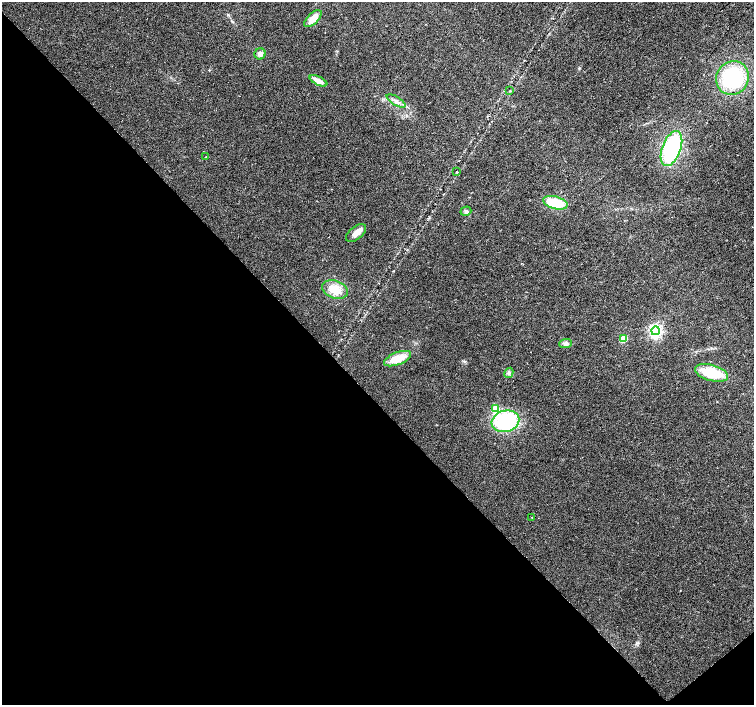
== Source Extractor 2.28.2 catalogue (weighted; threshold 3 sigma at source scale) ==
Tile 14 of 4 x 4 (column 2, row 4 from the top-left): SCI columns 1509-3011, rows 213-1618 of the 6018 x 5985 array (HDU 1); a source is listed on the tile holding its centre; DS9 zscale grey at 2 x 2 block average (1 PNG px = mean of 2 x 2 image px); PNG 756 x 707 px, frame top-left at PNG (2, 2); each listed source drawn as its Kron ellipse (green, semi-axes under 4 px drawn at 4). Shown black and unused: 44% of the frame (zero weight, under 2 of 3 exposures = <1% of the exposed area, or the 3 px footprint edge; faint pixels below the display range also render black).
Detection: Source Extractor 2.28.2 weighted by HDU 2 'WHT'; one run over the whole footprint, this tile lists its part. Background 0.024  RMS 0.0063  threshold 0.0282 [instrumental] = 3 sigma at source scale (4.5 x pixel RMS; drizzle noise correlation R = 1.50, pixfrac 1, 0.0396/0.0396 arcsec/px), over >= 5 px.
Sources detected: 23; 1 cosmic-ray / hot-pixel residue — neither listed nor drawn; the other 22 listed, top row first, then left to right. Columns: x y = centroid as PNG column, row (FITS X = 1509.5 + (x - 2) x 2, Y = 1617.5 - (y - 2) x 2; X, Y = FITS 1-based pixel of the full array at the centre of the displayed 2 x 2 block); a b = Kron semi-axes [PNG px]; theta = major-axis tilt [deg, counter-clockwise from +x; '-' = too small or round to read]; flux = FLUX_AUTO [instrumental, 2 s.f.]
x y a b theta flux
313 19 11 5 44 17
260 54 5 5 - 6
732 78 17 16 - 120
318 81 9 4 -26 12
510 91 3 2 - 1.1
396 101 11 3 -31 5.1
671 148 18 9 69 150
206 157 2 2 - 0.78
457 172 2 2 - 1.2
555 203 12 6 -15 42
466 211 5 4 - 3.2
356 233 12 6 38 10
335 289 13 9 -20 25
655 331 4 4 - 360
623 338 3 3 - 53
566 343 6 4 3 5.1
398 359 14 6 21 27
509 373 5 2 - 1.7
711 373 17 8 -15 51
495 408 3 3 - 42
505 421 14 10 14 110
532 517 2 2 - 1.1
Diffuse or blended objects may show on this block-average render without a row.